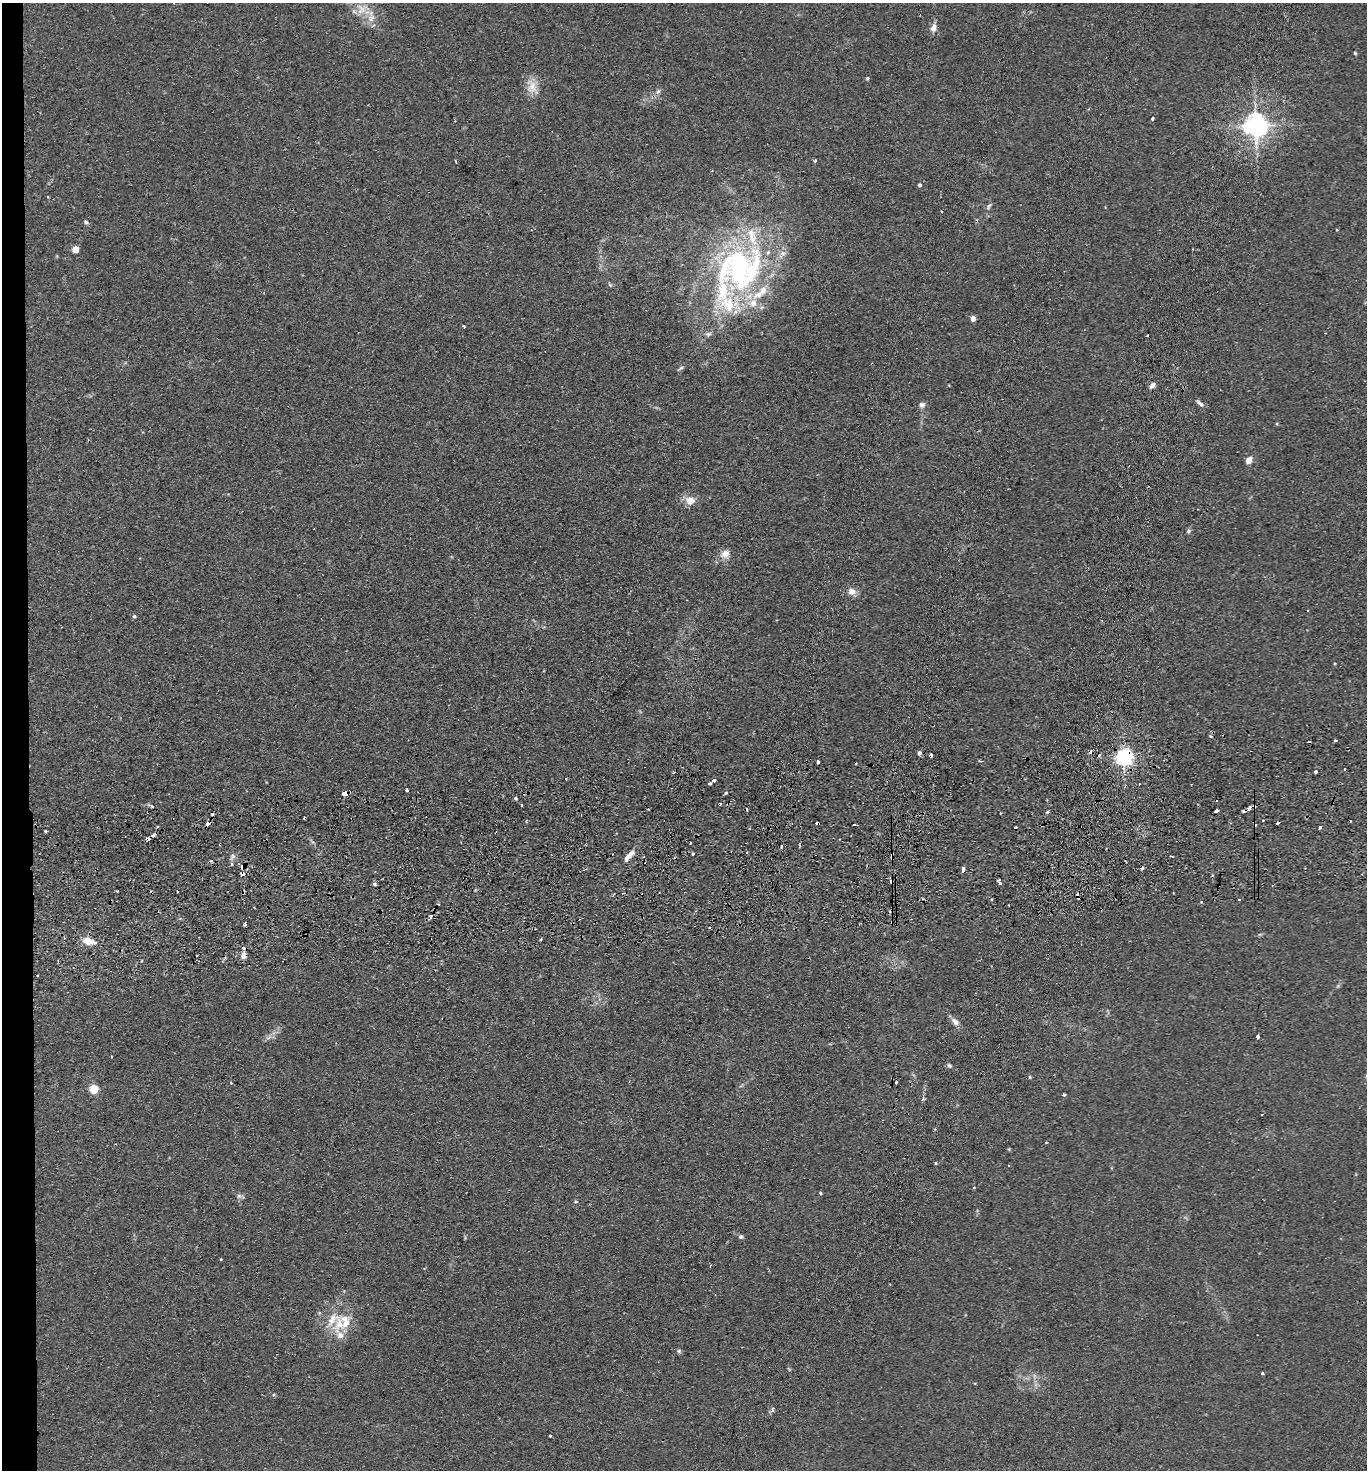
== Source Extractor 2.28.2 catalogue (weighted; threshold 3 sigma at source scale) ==
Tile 4 of 3 x 3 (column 1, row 2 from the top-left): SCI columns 125-1489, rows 1524-2991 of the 4380 x 4515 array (HDU 1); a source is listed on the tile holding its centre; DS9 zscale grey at full resolution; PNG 1369 x 1472 px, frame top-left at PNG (2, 3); no overlay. Shown black and unused: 2% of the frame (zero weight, under 2 of 3 exposures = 3% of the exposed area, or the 3 px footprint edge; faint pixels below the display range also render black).
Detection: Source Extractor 2.28.2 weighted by HDU 2 'WHT'; one run over the whole footprint, this tile lists its part. Background 0.0312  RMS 0.0056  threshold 0.0254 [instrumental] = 3 sigma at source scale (4.5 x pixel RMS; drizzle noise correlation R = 1.50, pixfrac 1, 0.05/0.05 arcsec/px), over >= 5 px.
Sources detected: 140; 28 cosmic-ray / hot-pixel residue — not listed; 13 inside a brighter listed object's ellipse — not listed separately; the other 99 listed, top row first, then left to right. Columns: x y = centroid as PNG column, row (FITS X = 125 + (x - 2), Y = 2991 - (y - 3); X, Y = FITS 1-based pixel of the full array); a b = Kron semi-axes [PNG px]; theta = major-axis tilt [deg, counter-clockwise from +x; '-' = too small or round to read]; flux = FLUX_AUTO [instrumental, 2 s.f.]
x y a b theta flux
362 9 18 14 47 9.2
934 27 11 7 75 3.4
1355 53 4 4 - 0.6
867 78 4 4 - 0.8
532 87 20 14 -89 7.4
658 92 9 5 46 2
1152 118 3 3 - 1.8
1256 125 7 7 - 500
456 161 5 2 - 0.44
815 161 3 3 - 1.2
920 185 4 4 - 1.2
989 206 12 5 67 1.5
86 222 6 5 - 1.3
1337 230 3 3 - 0.47
75 249 5 4 - 10
739 268 69 50 82 130
973 318 4 4 - 4.4
464 326 3 3 - 0.84
708 334 9 5 3 1.5
681 368 8 4 33 1
1152 385 7 5 49 2.4
1200 403 12 5 -41 1.8
922 405 8 7 - 2
1249 460 7 5 58 4.6
690 500 13 12 - 5.3
1188 531 6 5 - 1.1
725 554 12 10 32 4.5
852 591 9 8 - 4.2
1308 611 3 3 - 1.1
134 616 5 4 - 0.88
1211 736 5 4 - 0.85
1336 740 3 3 - 2.1
919 753 5 4 - 1.6
1100 755 3 3 - 1.9
1124 757 6 6 - 230
817 762 4 3 - 6
1345 769 2 2 - 0.67
1315 772 3 3 - 3.3
566 778 3 2 - 0.53
714 780 4 3 - 1.9
710 783 4 3 - 1.3
407 790 3 3 - 1.6
345 793 4 3 - 26
726 793 4 4 - 0.96
521 805 3 2 - 0.66
152 806 4 3 - 0.66
1249 808 5 4 - 2.1
1216 810 4 3 - 2.2
1263 820 3 3 - 0.87
854 824 3 2 - 0.89
1320 827 3 3 - 2.7
46 831 3 3 - 1.6
148 839 4 4 - 2
220 844 3 2 - 0.47
781 846 3 3 - 1.1
693 853 3 3 - 1.3
630 854 14 7 40 3.9
233 856 6 6 - 1.5
892 856 5 3 - 1.8
231 864 3 3 - 2.3
243 867 6 5 - 2.7
1142 868 5 3 - 0.93
963 869 5 3 - 5.6
242 873 3 3 - 6.5
1000 883 4 3 - 2.8
374 884 5 3 - 1
117 891 3 2 - 0.54
1079 897 5 3 - 5.6
1239 900 3 2 - 0.5
1201 902 4 3 - 0.53
430 916 4 3 - 3.1
244 924 4 3 - 2.1
709 927 3 2 - 0.87
88 941 16 9 -16 6.3
243 948 4 4 - 2.5
196 956 2 2 - 0.62
243 956 7 6 - 3.1
955 1022 12 7 -45 3
1258 1037 4 3 - 3.5
268 1038 7 4 19 1.4
949 1066 7 5 -48 1
1030 1077 4 4 - 0.57
896 1082 3 3 - 2
231 1083 4 3 - 0.44
94 1089 5 5 - 24
1064 1094 4 3 - 0.69
923 1099 5 3 - 0.63
1262 1114 3 2 - 0.46
936 1163 4 3 - 0.6
973 1188 3 3 - 1.2
820 1193 4 3 - 0.67
239 1196 7 6 - 1.5
576 1202 6 3 7 0.64
741 1237 6 5 - 1.3
332 1319 27 16 68 13
679 1351 6 5 - 0.93
1262 1374 3 3 - 3
772 1409 6 4 89 0.93
550 1436 3 3 - 1.1
Overlapping masked pixels (flux is a lower limit): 8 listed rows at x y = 1124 757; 345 793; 148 839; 220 844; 892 856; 243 867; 242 873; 1079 897